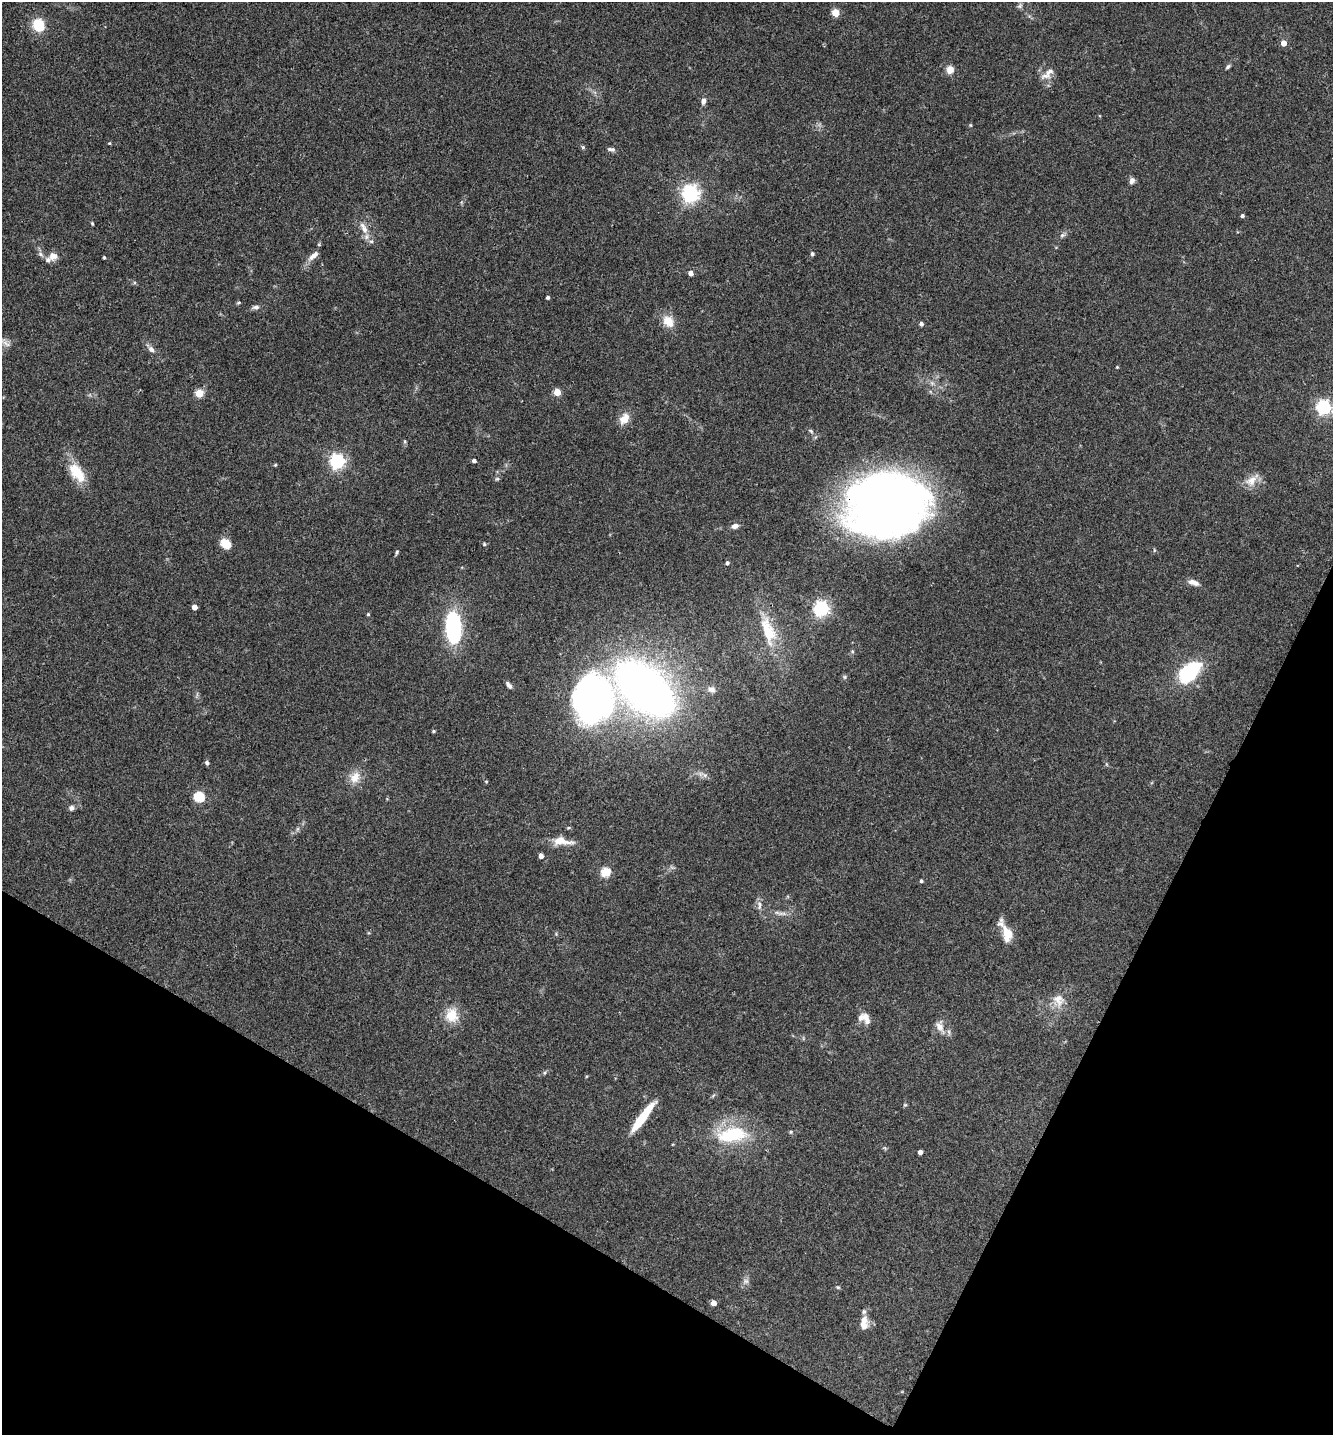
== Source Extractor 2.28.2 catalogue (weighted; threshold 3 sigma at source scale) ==
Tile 15 of 4 x 4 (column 3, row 4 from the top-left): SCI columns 2825-4155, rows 31-1463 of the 5793 x 5786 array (HDU 1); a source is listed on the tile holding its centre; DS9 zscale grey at full resolution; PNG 1335 x 1437 px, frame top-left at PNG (2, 2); no overlay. Shown black and unused: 23% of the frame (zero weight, under 3 of 4 exposures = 2% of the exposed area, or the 3 px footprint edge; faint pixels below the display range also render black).
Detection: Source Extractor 2.28.2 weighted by HDU 2 'WHT'; one run over the whole footprint, this tile lists its part. Background 0.0752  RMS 0.0058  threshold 0.026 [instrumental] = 3 sigma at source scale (4.5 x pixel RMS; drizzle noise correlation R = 1.50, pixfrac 1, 0.05/0.05 arcsec/px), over >= 5 px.
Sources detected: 90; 1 inside a brighter object's white glare — not listed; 5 inside a brighter listed object's ellipse — not listed separately; the other 84 listed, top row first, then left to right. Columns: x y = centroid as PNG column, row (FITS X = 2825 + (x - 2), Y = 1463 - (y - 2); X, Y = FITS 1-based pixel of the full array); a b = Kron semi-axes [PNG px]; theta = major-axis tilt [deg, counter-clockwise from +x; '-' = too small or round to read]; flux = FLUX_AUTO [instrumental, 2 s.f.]
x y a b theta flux
1020 6 8 6 46 1.3
835 13 5 4 - 19
38 25 13 10 -63 16
1283 43 4 4 - 6.9
1228 66 7 4 45 1
950 70 9 8 - 4.2
1048 73 21 8 42 4.4
703 101 7 5 85 2.6
970 125 5 3 - 0.57
109 143 4 4 - 0.56
583 147 5 4 - 0.81
611 149 10 5 -8 1.7
1132 181 8 6 66 2
690 193 6 6 - 210
1242 216 4 4 - 1.5
92 223 5 4 - 0.63
364 229 13 9 -69 4.9
1062 235 8 5 21 1.3
812 254 5 5 - 1.1
53 256 13 10 17 4.4
313 256 17 7 41 3.9
104 257 3 3 - 0.61
690 273 4 4 - 3.5
548 297 4 3 - 1.2
238 303 6 3 19 0.66
256 307 9 5 3 1.8
668 321 12 9 -50 9.2
921 324 4 4 - 1.5
6 343 13 5 -35 2.3
151 349 9 6 -46 2.4
1117 367 4 3 - 0.49
557 392 4 4 - 15
199 393 5 5 - 21
1324 407 6 6 - 140
624 419 15 10 50 6.1
337 461 6 6 - 150
474 461 4 3 - 1.8
275 465 4 3 - 0.55
77 473 28 14 -53 15
497 479 6 5 - 0.9
1252 480 21 10 42 6.4
888 503 68 54 8 440
735 526 8 6 15 2.6
225 543 11 8 -41 9
484 544 5 5 - 0.68
397 552 6 4 62 0.84
727 563 4 4 - 1.5
1194 583 14 7 -18 3.3
194 607 4 4 - 5.2
821 608 6 6 - 170
368 614 4 4 - 0.75
453 627 29 14 -87 58
768 631 43 16 -73 22
1189 672 29 17 45 36
845 677 6 5 - 0.89
510 686 8 6 -16 1.6
644 689 47 26 -42 440
712 689 10 7 -20 2.5
592 699 38 29 83 290
433 731 4 3 - 0.75
207 763 6 5 - 1.2
355 777 17 12 53 6.9
199 797 5 5 - 46
71 808 7 6 - 1.8
562 841 26 9 -6 8.1
541 856 4 4 - 3.5
606 872 5 5 - 34
921 881 4 3 - 1.1
759 905 13 5 -88 2.4
782 913 15 4 -3 2.4
1007 933 20 11 -77 9.8
1058 999 18 13 -69 7.2
452 1015 19 17 -81 11
866 1017 15 8 -67 5.1
940 1027 16 9 -55 4.6
905 1105 5 5 - 0.72
642 1117 34 7 54 23
790 1132 6 4 90 0.66
732 1135 43 20 9 34
920 1152 4 4 - 3.2
746 1281 7 4 -18 1.2
838 1287 6 4 -1 0.69
713 1303 4 4 - 4.8
864 1320 12 8 63 4.8
Overlapping masked pixels (flux is a lower limit): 2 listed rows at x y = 364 229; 888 503